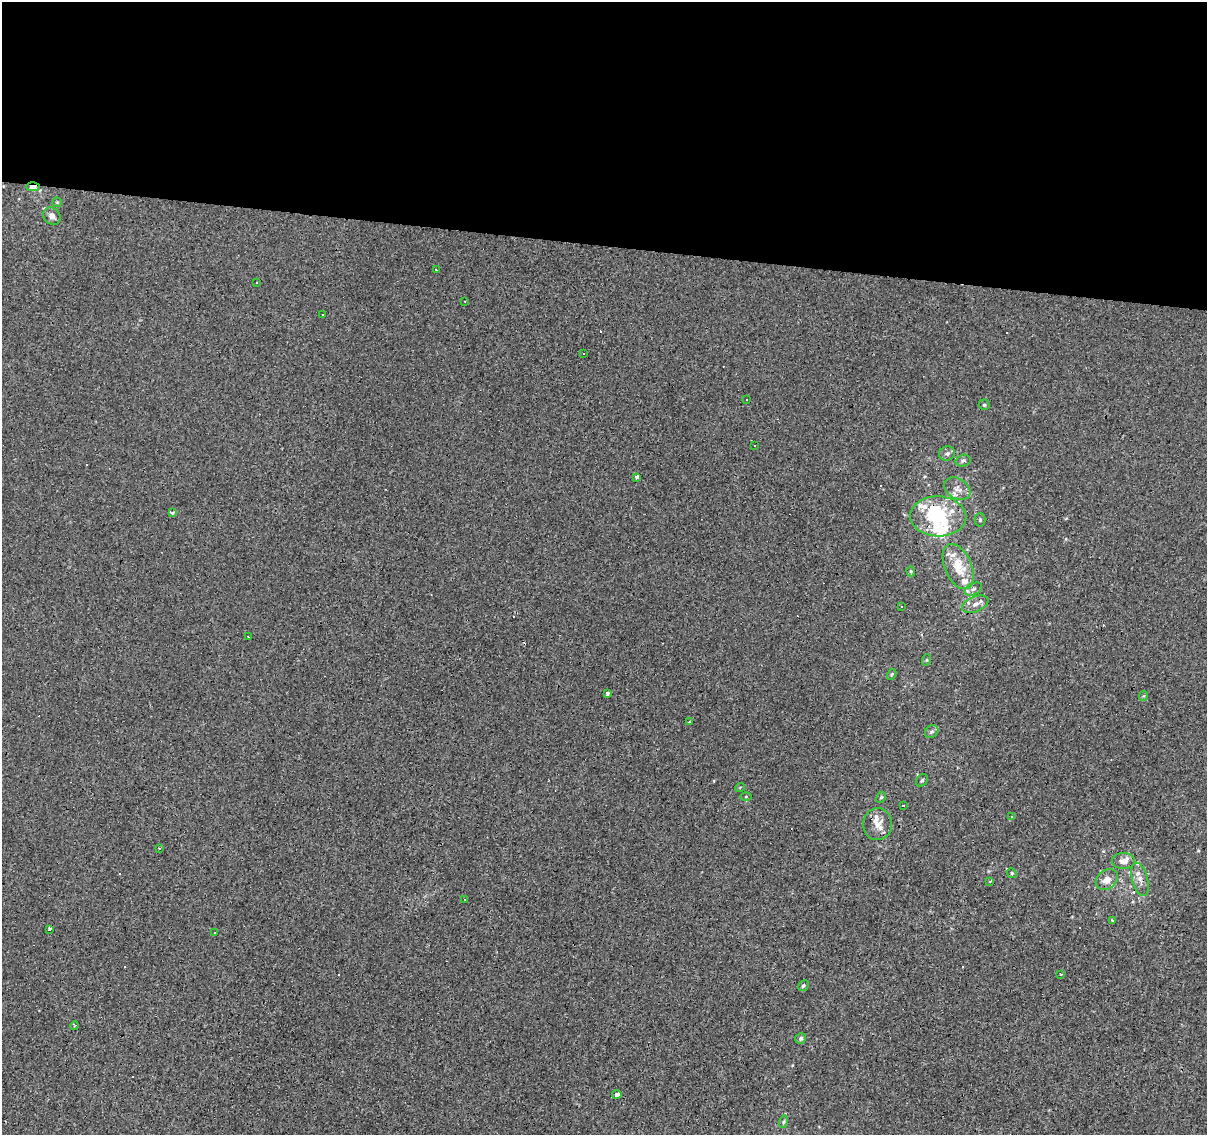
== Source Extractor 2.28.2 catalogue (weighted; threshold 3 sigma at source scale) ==
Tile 3 of 4 x 4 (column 3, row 1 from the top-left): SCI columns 2411-3615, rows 3623-4755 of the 4824 x 5035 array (HDU 1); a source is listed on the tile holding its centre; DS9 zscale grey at full resolution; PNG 1209 x 1137 px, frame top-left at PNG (2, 2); each listed source drawn as its Kron ellipse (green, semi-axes under 4 px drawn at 4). Shown black and unused: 22% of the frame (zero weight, under 3 of 4 exposures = <1% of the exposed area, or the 3 px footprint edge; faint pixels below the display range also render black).
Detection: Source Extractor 2.28.2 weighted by HDU 2 'WHT'; one run over the whole footprint, this tile lists its part. Background -0.00137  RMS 0.0033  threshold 0.015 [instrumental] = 3 sigma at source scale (4.5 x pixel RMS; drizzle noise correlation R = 1.50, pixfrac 1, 0.0396/0.0396 arcsec/px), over >= 5 px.
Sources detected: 85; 2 inside a brighter object's white glare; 20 cosmic-ray / hot-pixel residue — neither listed nor drawn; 10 inside a brighter listed object's ellipse — not listed separately; the other 53 listed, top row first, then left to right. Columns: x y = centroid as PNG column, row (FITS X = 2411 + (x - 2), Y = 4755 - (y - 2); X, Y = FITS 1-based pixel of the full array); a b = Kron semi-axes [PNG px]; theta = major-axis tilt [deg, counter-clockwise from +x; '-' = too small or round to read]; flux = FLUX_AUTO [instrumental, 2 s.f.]
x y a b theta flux
33 187 7 4 -1 3.2
57 202 5 4 - 0.41
52 216 9 8 - 2.1
436 270 3 3 - 0.49
256 283 3 2 - 0.47
464 301 3 2 - 0.34
322 315 3 2 - 0.38
584 354 3 3 - 0.49
746 400 3 2 - 0.71
984 405 5 5 - 0.58
755 445 3 2 - 0.45
947 453 8 7 - 1.2
963 461 7 6 - 0.93
636 477 3 3 - 1.2
957 489 14 10 -31 2.8
173 513 3 3 - 3
938 516 28 20 -3 21
980 520 7 5 88 0.66
958 567 24 13 -66 10
911 571 5 4 - 0.41
973 589 9 6 26 1.3
975 604 13 7 22 2.4
901 606 3 3 - 0.66
248 637 3 2 - 0.45
926 660 6 4 70 0.38
892 674 6 4 59 0.45
608 693 3 3 - 5.9
1143 696 4 4 - 0.34
689 722 3 3 - 0.53
932 732 7 6 - 0.96
922 780 7 5 56 0.6
740 787 5 3 - 0.28
746 797 5 3 - 0.32
881 797 6 4 61 0.53
904 806 3 3 - 49
1011 816 3 3 - 0.64
878 824 16 14 85 4.2
159 848 4 2 - 0.24
1124 861 11 8 -1 2.6
1012 873 5 4 - 0.44
1140 879 17 7 -75 2.5
1107 880 12 9 37 3.1
990 881 4 2 - 0.27
465 899 3 2 - 0.39
1112 921 4 4 - 0.3
49 929 3 3 - 4.2
214 933 3 2 - 0.49
1061 974 3 3 - 0.33
803 986 6 5 - 0.7
74 1026 4 3 - 0.41
801 1038 6 5 - 0.71
617 1094 4 4 - 4.5
783 1122 6 4 73 0.51
Overlapping masked pixels (flux is a lower limit): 2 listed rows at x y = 33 187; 938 516